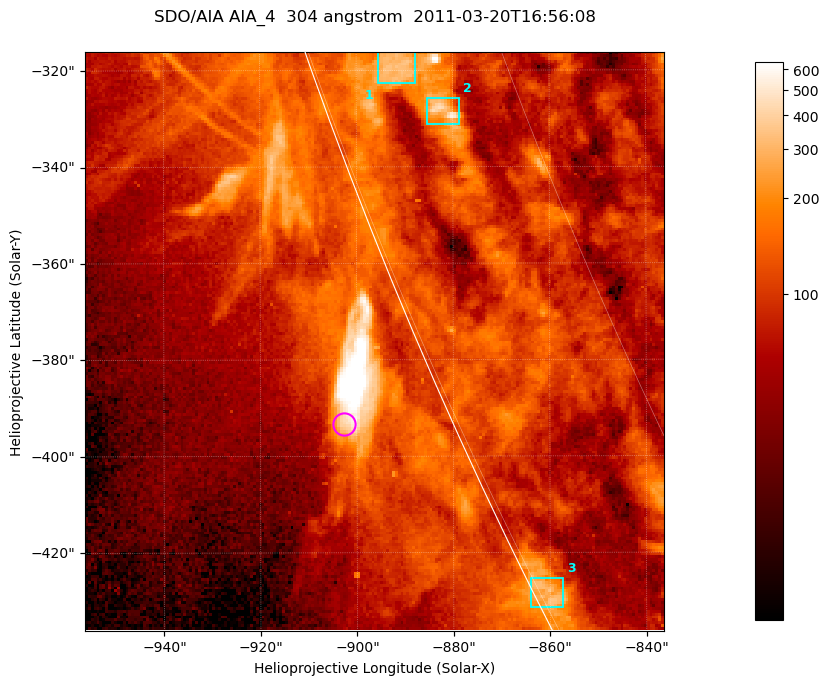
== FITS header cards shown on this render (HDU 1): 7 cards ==
TELESCOP= 'SDO/AIA '           / For AIA: SDO/AIA
INSTRUME= 'AIA_4   '           / For AIA: AIA_ATA1, AIA_ATA2, AIA_ATA3 or AIA_AT
WAVELNTH=                  304 / [angstrom] Wavelength
WAVEUNIT= 'angstrom'           / Wavelength unit: angstrom
DATE-OBS= '2011-03-20T16:56:08.123' / [ISO] Date when observation started; ISO 8
CTYPE1  = 'HPLN-TAN'           / CTYPE1; Typically HPLN
CTYPE2  = 'HPLT-TAN'           / CTYPE2; Typically HPLT

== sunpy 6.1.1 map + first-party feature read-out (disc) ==
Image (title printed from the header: SDO/AIA AIA_4  304 angstrom  2011-03-20T16:56:08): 200 x 200 px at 0.6 arcsec/px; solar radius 964 arcsec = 1606 px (partial field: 0.2% of the solar disc is inside the frame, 42% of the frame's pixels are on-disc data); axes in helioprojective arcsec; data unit not stated in the header (colour bar unlabelled)
Orientation: roll -0.132 deg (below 1 deg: not rotated)
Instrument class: DISC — disc imager (sunpy class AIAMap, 304 A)
Bright regions (active regions / flare kernels): reference = the on-disc median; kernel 3 px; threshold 5 sigma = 175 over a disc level ~92.6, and >= 1.15x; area >= 40 px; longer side >= 3 px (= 1.8 arcsec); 3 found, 3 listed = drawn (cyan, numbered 1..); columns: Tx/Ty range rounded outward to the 2 arcsec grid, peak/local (2 s.f.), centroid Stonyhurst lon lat
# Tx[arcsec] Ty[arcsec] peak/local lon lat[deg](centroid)
1 -896..-888 -324..-316 3.6 -81 -21
2 -886..-878 -332..-326 4.3 -79 -21
3 -864..-856 -432..-424 3.5 -89 -27
Off-limb structures (1.02-1.3 R_sun): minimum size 25 px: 6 found; the strongest spans PA ~115 deg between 1.02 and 1.02 R_sun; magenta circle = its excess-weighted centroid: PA ~115 deg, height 1.02 R_sun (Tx ~-902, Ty ~-394 arcsec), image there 4.1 x the reference